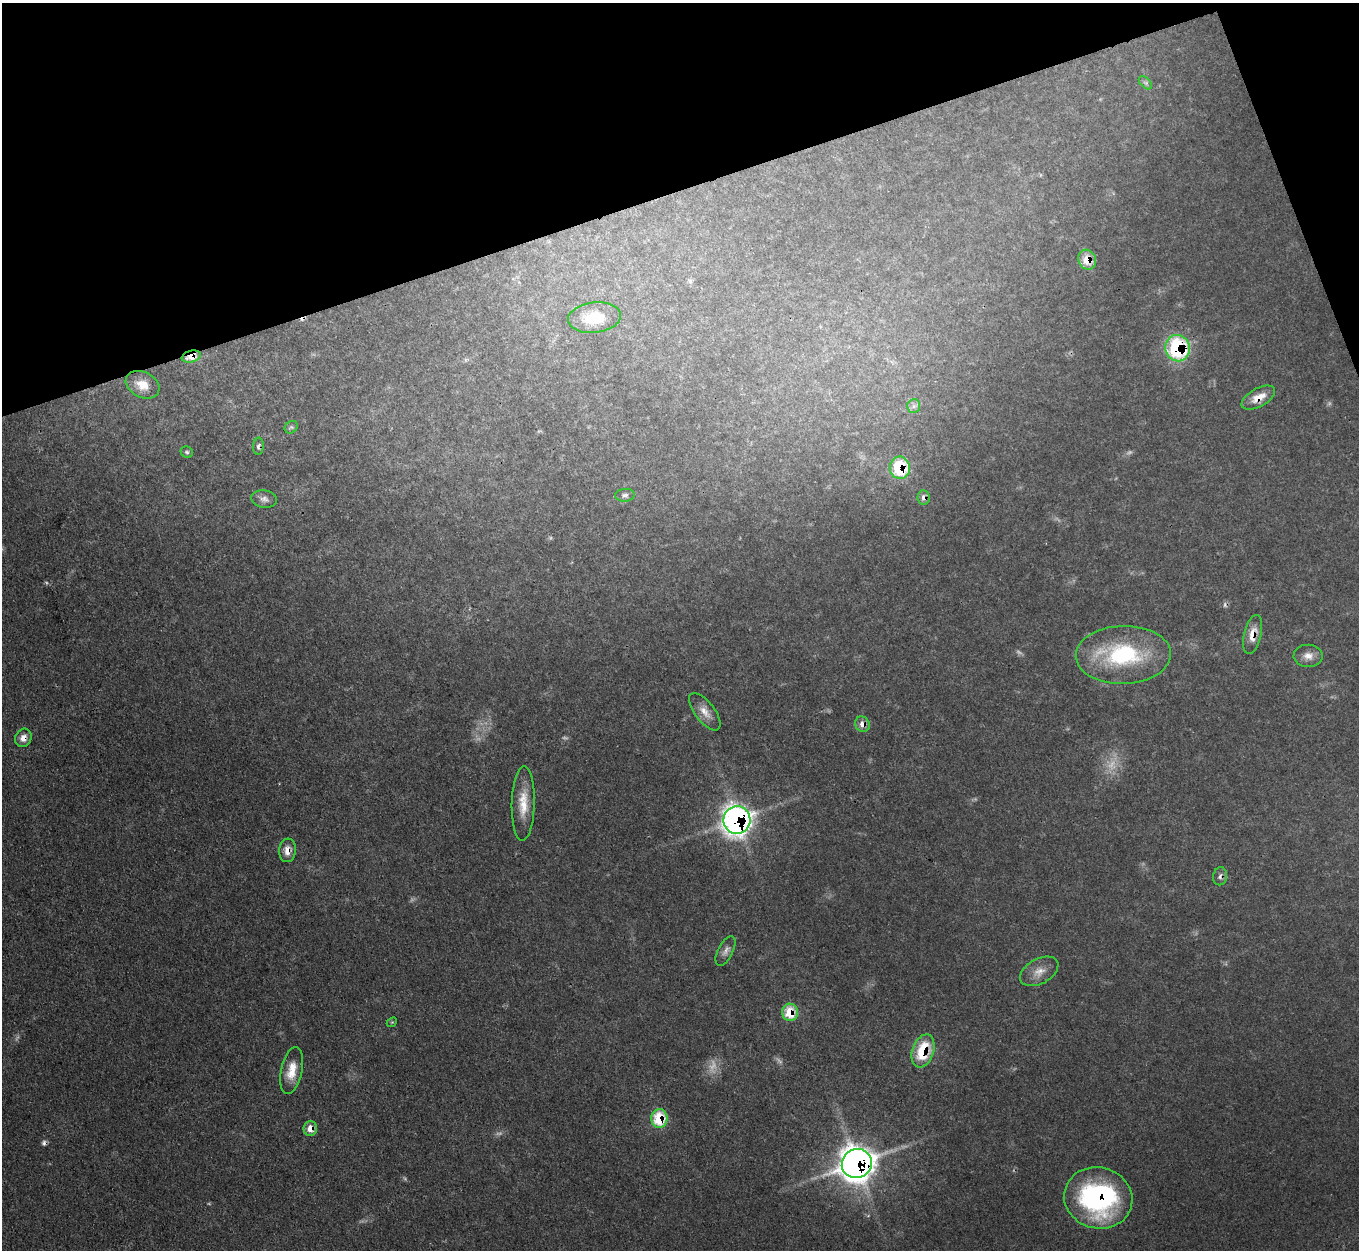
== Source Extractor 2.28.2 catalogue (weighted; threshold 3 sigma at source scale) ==
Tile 3 of 4 x 4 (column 3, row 1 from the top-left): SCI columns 2716-4072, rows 4021-5268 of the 5432 x 5415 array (HDU 1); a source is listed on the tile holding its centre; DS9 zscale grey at full resolution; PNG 1361 x 1252 px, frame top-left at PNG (2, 3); each listed source drawn as its Kron ellipse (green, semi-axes under 4 px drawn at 4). Shown black and unused: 17% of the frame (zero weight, under 3 of 4 exposures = <1% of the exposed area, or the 3 px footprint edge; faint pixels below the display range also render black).
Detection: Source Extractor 2.28.2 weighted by HDU 2 'WHT'; one run over the whole footprint, this tile lists its part. Background 0.0638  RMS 0.0063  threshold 0.0284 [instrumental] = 3 sigma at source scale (4.5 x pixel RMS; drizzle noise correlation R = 1.50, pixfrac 1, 0.05/0.05 arcsec/px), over >= 5 px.
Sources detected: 51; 13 too faint to see at this stretch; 3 cosmic-ray / hot-pixel residue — neither listed nor drawn; the other 35 listed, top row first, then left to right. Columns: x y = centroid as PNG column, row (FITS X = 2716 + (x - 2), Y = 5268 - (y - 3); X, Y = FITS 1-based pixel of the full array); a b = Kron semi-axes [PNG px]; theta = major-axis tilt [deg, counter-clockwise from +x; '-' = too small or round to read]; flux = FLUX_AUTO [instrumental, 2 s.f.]
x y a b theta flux
1145 83 8 5 -45 1.5
1087 260 10 8 -63 13
594 318 26 15 7 20
1177 348 13 12 - 79
191 357 10 5 13 8.4
142 385 18 12 -27 13
1258 398 18 9 29 9.4
914 406 7 6 - 2.5
291 427 7 5 42 1.7
258 446 8 5 85 1.8
187 452 6 5 - 1.3
900 468 11 10 - 36
625 495 10 6 3 2.2
924 498 7 6 - 2.7
264 499 13 8 -8 3.6
1253 634 20 8 77 8.4
1123 655 47 29 2 70
1308 656 14 11 -2 5.8
705 712 22 9 -53 7.6
862 724 8 7 - 4.8
23 738 9 8 - 5
523 803 37 11 88 16
737 820 14 13 - 470
288 850 12 8 84 6.8
1220 876 9 7 77 2.4
725 951 16 7 63 3.7
1039 971 21 12 29 8.3
790 1012 8 8 - 21
392 1022 6 4 42 0.9
923 1051 17 10 70 31
292 1071 24 10 78 13
659 1118 9 8 - 30
310 1128 7 6 - 7.8
857 1163 15 14 - 900
1098 1198 34 30 -14 130
Overlapping masked pixels (flux is a lower limit): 19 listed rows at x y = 1087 260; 1177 348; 191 357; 1258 398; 258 446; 900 468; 924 498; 1253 634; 862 724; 23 738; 737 820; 288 850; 1220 876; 790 1012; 923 1051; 659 1118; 310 1128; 857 1163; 1098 1198